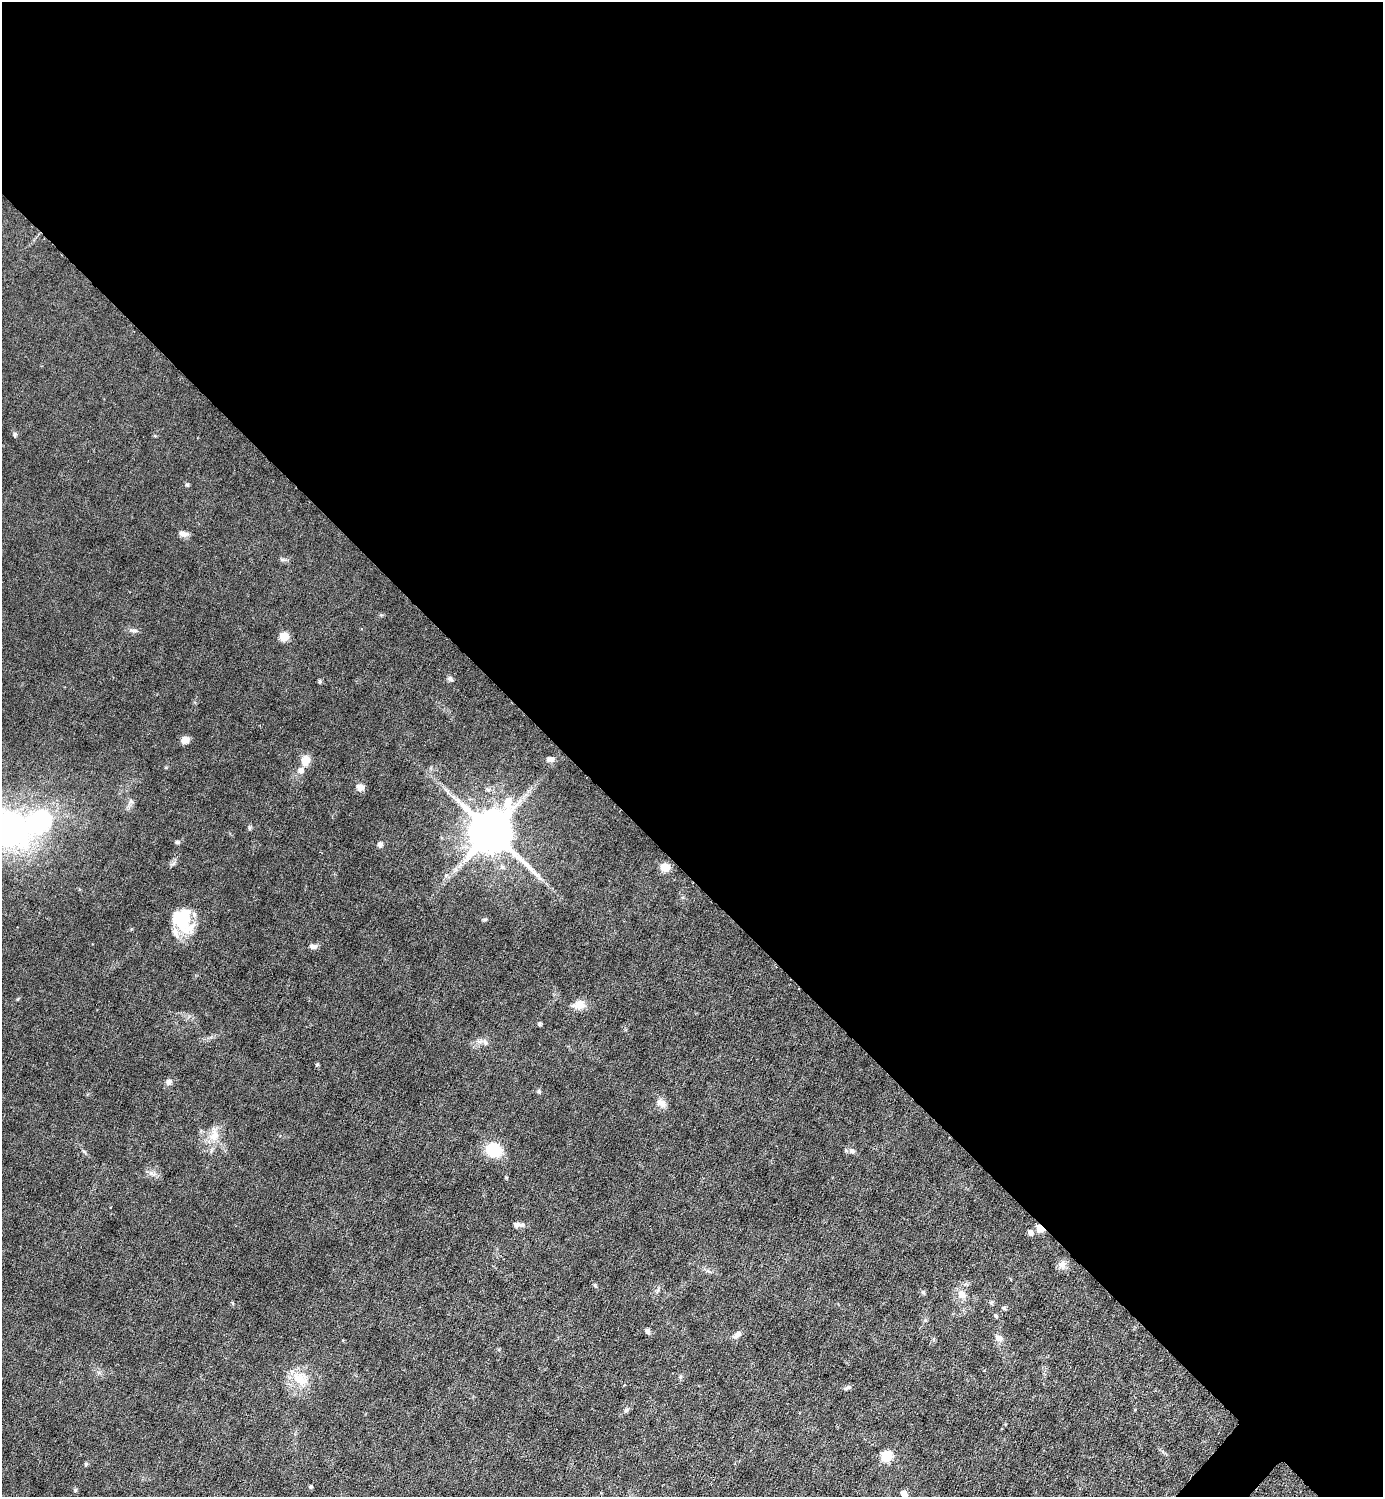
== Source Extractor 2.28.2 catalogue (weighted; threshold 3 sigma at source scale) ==
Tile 3 of 4 x 4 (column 3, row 1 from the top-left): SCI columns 3063-4443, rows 4485-5979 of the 5980 x 5979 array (HDU 1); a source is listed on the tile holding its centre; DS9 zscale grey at full resolution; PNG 1385 x 1499 px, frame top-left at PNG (2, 2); no overlay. Shown black and unused: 59% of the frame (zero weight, under 3 of 6 exposures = <1% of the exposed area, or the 3 px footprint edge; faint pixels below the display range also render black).
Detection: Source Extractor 2.28.2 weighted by HDU 2 'WHT'; one run over the whole footprint, this tile lists its part. Background 0.0451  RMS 0.005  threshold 0.0203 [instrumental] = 3 sigma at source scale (4.09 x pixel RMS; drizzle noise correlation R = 1.36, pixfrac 0.8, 0.05/0.05 arcsec/px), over >= 5 px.
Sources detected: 61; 2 inside a brighter object's white glare — not listed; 2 inside a brighter listed object's ellipse — not listed separately; the other 57 listed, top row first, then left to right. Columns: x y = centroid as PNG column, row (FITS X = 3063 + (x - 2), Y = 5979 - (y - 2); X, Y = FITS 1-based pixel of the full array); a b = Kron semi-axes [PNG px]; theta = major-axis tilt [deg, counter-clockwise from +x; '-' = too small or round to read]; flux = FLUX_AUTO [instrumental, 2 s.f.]
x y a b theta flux
15 434 7 4 86 0.73
187 485 5 5 - 0.91
183 534 15 6 -6 2
282 559 7 4 -18 0.85
134 630 12 4 -3 1.4
284 637 6 5 - 14
450 678 8 6 -47 1.1
320 681 6 4 84 0.66
185 740 9 7 20 3.2
550 759 9 6 11 1.9
305 760 11 8 76 5.5
301 770 9 7 24 2.3
360 787 8 8 - 3
447 791 11 3 -50 1.4
131 801 6 6 - 1.2
3 828 48 30 -14 160
249 828 6 4 90 0.68
491 832 14 12 -47 2000
177 842 6 4 -15 0.98
380 844 7 6 - 1.6
174 863 7 4 71 0.94
665 867 6 5 - 18
180 923 37 14 -36 15
313 946 10 6 6 1.7
579 1005 17 10 7 4.6
539 1024 4 4 - 0.96
485 1043 7 4 -90 0.9
317 1065 6 4 68 0.64
169 1082 7 7 - 1.8
539 1091 6 5 - 0.74
661 1103 15 10 -34 3.1
214 1135 24 13 86 7.3
493 1150 12 10 -24 23
852 1151 8 7 - 1.5
152 1174 13 5 -31 1.9
516 1225 8 7 - 1.6
1040 1228 6 4 -43 11
1030 1233 6 5 - 2.3
1062 1264 11 10 - 2.8
595 1285 5 4 - 0.62
658 1290 8 3 71 0.9
923 1292 5 5 - 0.82
962 1294 13 10 -65 4.2
232 1303 6 4 -89 0.48
1004 1308 5 5 - 0.99
996 1316 5 4 - 0.86
647 1331 7 5 -66 1.2
738 1334 12 6 44 2.1
999 1338 12 8 -22 2.5
300 1379 24 19 -36 11
847 1388 11 5 25 1.1
626 1410 7 5 72 0.93
887 1456 6 6 - 29
86 1464 5 4 - 0.67
310 1487 4 4 - 0.84
75 1490 5 4 - 0.71
904 1494 5 5 - 4.7
Overlapping masked pixels (flux is a lower limit): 1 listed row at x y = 1040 1228
Isophote crosses this tile's border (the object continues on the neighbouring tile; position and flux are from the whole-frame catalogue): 2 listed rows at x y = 3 828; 904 1494